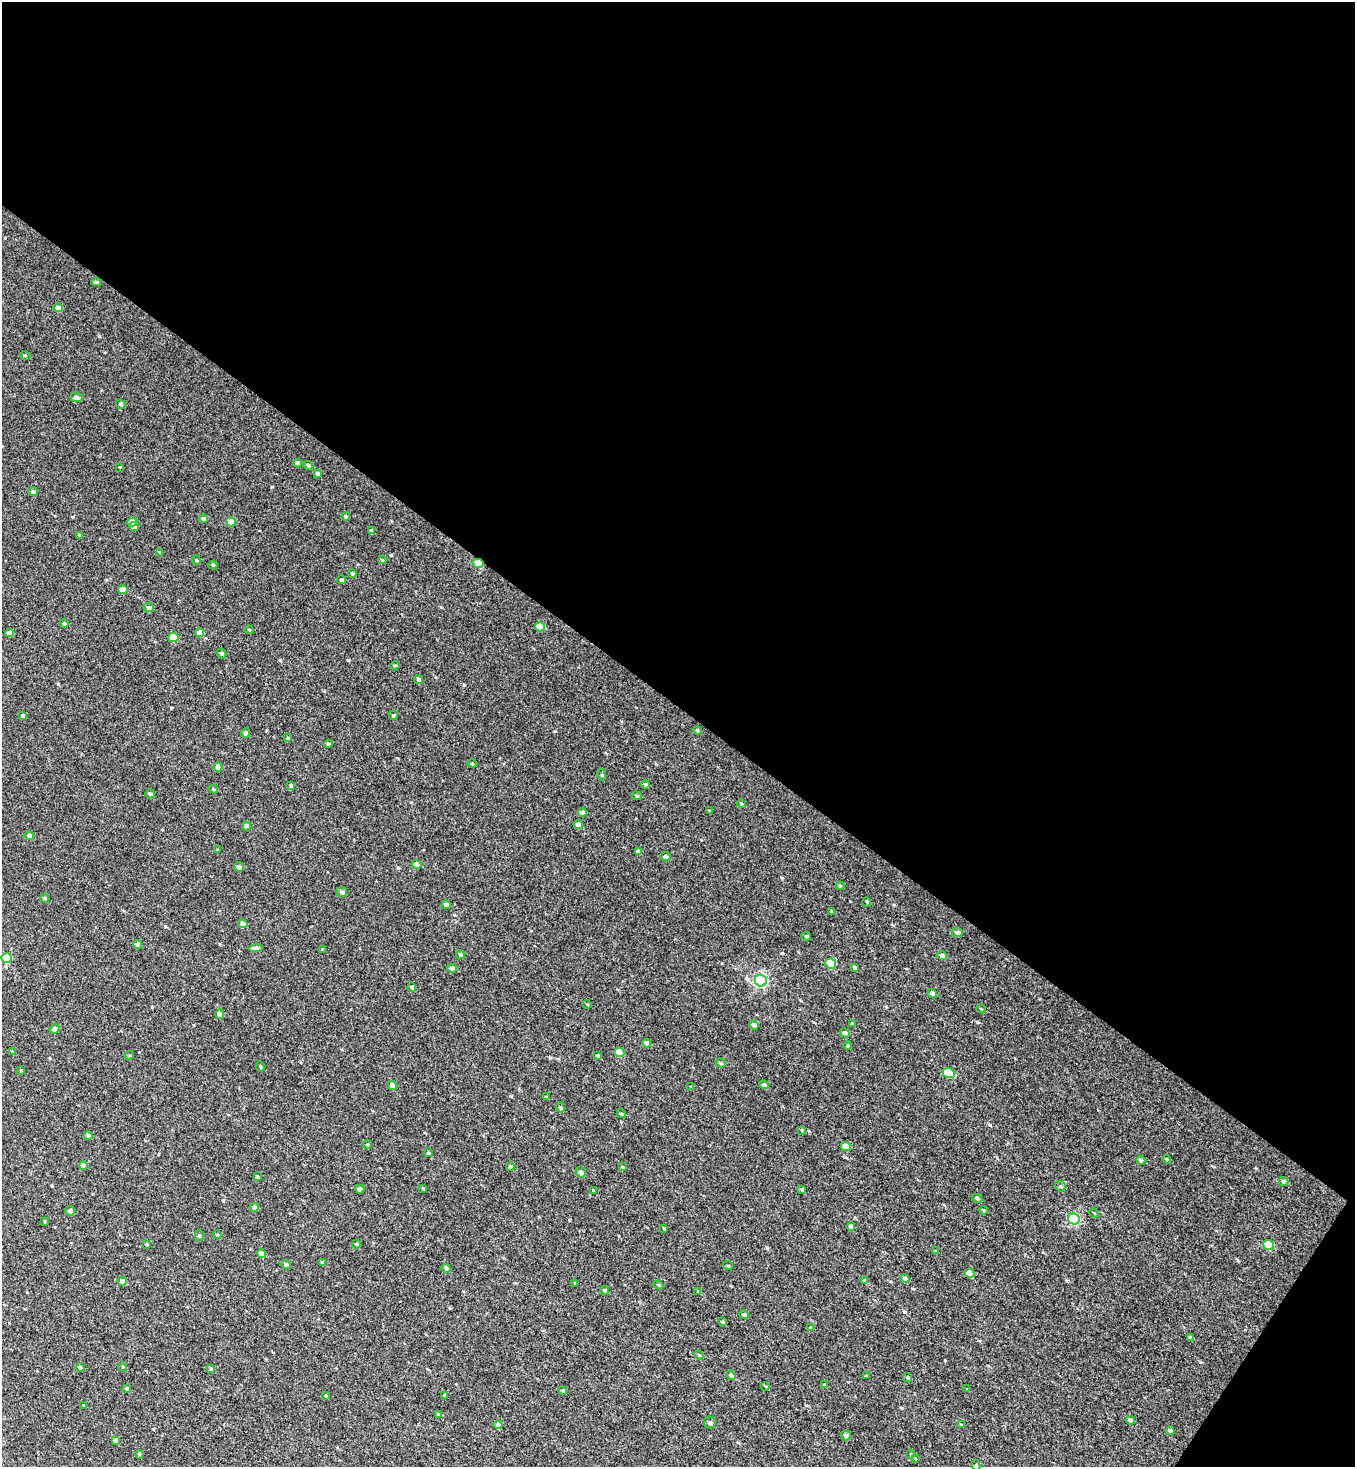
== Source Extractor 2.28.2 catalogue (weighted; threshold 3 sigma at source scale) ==
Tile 2 of 2 x 2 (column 2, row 1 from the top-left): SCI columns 1476-2828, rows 1466-2930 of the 2918 x 2930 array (HDU 1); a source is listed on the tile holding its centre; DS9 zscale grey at full resolution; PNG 1357 x 1469 px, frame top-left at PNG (2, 2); each listed source drawn as its Kron ellipse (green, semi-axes under 4 px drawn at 4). Shown black and unused: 49% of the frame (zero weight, under 2 of 3 exposures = <1% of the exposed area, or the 3 px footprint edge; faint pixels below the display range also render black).
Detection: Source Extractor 2.28.2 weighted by HDU 2 'WHT'; one run over the whole footprint, this tile lists its part. Background 0.257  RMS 0.68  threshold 3.08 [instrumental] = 3 sigma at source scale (4.5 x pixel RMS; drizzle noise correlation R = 1.50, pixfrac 1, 0.05/0.05 arcsec/px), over >= 5 px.
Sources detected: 181; all 181 listed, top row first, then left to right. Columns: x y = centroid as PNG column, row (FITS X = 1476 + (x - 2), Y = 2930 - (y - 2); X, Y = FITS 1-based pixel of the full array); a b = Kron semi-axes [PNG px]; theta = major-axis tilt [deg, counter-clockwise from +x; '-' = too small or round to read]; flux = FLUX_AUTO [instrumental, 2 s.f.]
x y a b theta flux
96 282 5 3 - 120
58 308 5 4 - 390
25 355 5 3 - 53
76 397 6 5 - 240
121 404 5 4 - 130
297 463 4 4 - 230
308 465 5 4 - 130
120 467 4 2 - 49
318 474 4 4 - 160
33 492 5 4 - 150
346 517 4 4 - 170
203 519 4 4 - 160
132 522 5 4 - 350
231 522 5 4 - 810
134 526 5 4 - 400
371 531 4 3 - 99
79 535 4 3 - 96
159 552 4 3 - 68
196 560 4 4 - 79
382 560 4 3 - 62
478 563 5 4 - 1800
213 565 4 4 - 96
352 573 4 4 - 98
342 580 4 4 - 110
123 590 5 4 - 600
149 607 5 4 - 190
64 624 4 4 - 110
540 627 5 4 - 1300
249 630 4 3 - 72
9 633 4 4 - 450
199 633 4 4 - 600
173 637 5 4 - 2100
221 654 5 4 - 130
395 665 4 3 - 76
419 680 4 4 - 210
393 715 4 4 - 110
23 716 4 4 - 160
697 730 4 4 - 110
246 733 5 4 - 190
288 738 4 4 - 65
328 744 4 3 - 190
472 764 4 3 - 58
218 767 5 4 - 310
602 775 5 3 - 68
645 784 4 4 - 170
291 786 4 3 - 150
213 789 5 3 - 100
150 794 5 5 - 110
637 796 5 4 - 87
741 804 5 3 - 84
709 810 3 2 - 47
582 813 4 4 - 360
578 825 4 4 - 470
246 826 4 4 - 210
30 836 4 4 - 260
217 850 4 3 - 62
638 852 4 4 - 310
665 856 5 4 - 180
416 864 5 4 - 380
239 867 5 4 - 220
840 886 4 4 - 78
342 892 5 5 - 150
45 898 4 4 - 100
867 902 5 3 - 55
446 905 4 4 - 330
831 911 4 3 - 57
243 924 5 4 - 340
957 932 5 5 - 260
806 936 5 4 - 99
137 945 4 4 - 270
256 948 7 4 5 220
323 949 3 2 - 64
460 954 4 4 - 130
942 955 5 4 - 260
7 958 5 5 - 2600
831 964 5 5 - 3400
854 967 4 3 - 100
452 968 5 4 - 260
761 981 6 6 - 13000
412 987 5 4 - 120
932 993 5 4 - 390
587 1004 4 3 - 54
981 1009 5 3 - 51
220 1014 4 4 - 260
852 1024 3 3 - 98
754 1025 5 4 - 280
54 1029 5 4 - 300
845 1033 5 4 - 240
647 1043 4 4 - 240
848 1046 4 3 - 66
12 1051 3 3 - 56
619 1052 5 4 - 1300
129 1055 4 4 - 75
598 1056 4 4 - 65
721 1063 5 4 - 120
260 1066 5 3 - 77
21 1070 4 3 - 68
949 1073 6 4 -23 2000
392 1085 5 4 - 470
764 1085 5 4 - 260
691 1087 4 4 - 74
546 1097 4 3 - 75
560 1107 5 4 - 110
621 1114 5 4 - 100
802 1130 4 3 - 73
88 1135 4 4 - 190
367 1144 4 3 - 67
846 1147 5 4 - 910
428 1153 3 3 - 94
1167 1159 4 3 - 73
1141 1160 4 4 - 180
83 1166 4 4 - 480
510 1166 4 4 - 150
622 1167 4 3 - 61
581 1172 5 5 - 230
258 1177 3 3 - 71
1284 1181 5 4 - 240
1060 1186 5 5 - 96
423 1188 3 3 - 78
360 1189 4 4 - 210
802 1189 3 3 - 130
594 1191 4 4 - 99
977 1198 5 4 - 130
254 1207 4 4 - 230
984 1210 4 3 - 120
70 1211 5 5 - 240
1094 1213 5 3 - 61
1074 1219 6 5 - 7400
45 1222 3 3 - 61
851 1227 4 4 - 290
664 1228 3 3 - 110
199 1235 5 4 - 93
217 1235 5 4 - 80
146 1244 4 3 - 57
356 1244 4 3 - 94
1268 1245 5 5 - 2500
935 1251 3 3 - 130
261 1254 4 4 - 780
323 1262 4 3 - 140
286 1265 5 4 - 210
728 1266 5 3 - 58
446 1268 4 4 - 160
969 1273 5 4 - 920
905 1279 4 4 - 270
122 1281 4 4 - 310
864 1281 4 4 - 150
575 1283 3 2 - 58
658 1285 5 4 - 90
604 1290 4 4 - 110
698 1292 4 3 - 92
744 1315 5 4 - 210
722 1322 3 3 - 90
810 1327 4 3 - 55
1190 1338 4 3 - 250
699 1355 4 4 - 83
80 1367 4 4 - 160
123 1367 4 3 - 56
211 1369 4 4 - 88
731 1375 5 4 - 220
866 1376 3 3 - 110
908 1378 4 4 - 110
825 1385 4 3 - 82
765 1386 4 3 - 56
127 1389 4 4 - 100
966 1389 4 2 - 41
563 1391 4 4 - 150
326 1395 3 3 - 59
444 1396 4 3 - 110
84 1406 4 4 - 64
438 1415 4 4 - 150
1130 1420 5 4 - 280
710 1422 6 5 - 160
498 1425 4 4 - 230
961 1425 3 2 - 68
1170 1431 4 4 - 290
846 1435 5 4 - 170
116 1440 4 4 - 330
139 1454 4 4 - 130
911 1454 4 4 - 73
915 1458 3 3 - 60
976 1465 5 4 - 110
Overlapping masked pixels (flux is a lower limit): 1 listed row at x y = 478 563
Isophote crosses this tile's border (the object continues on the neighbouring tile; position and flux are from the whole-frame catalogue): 1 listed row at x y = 976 1465